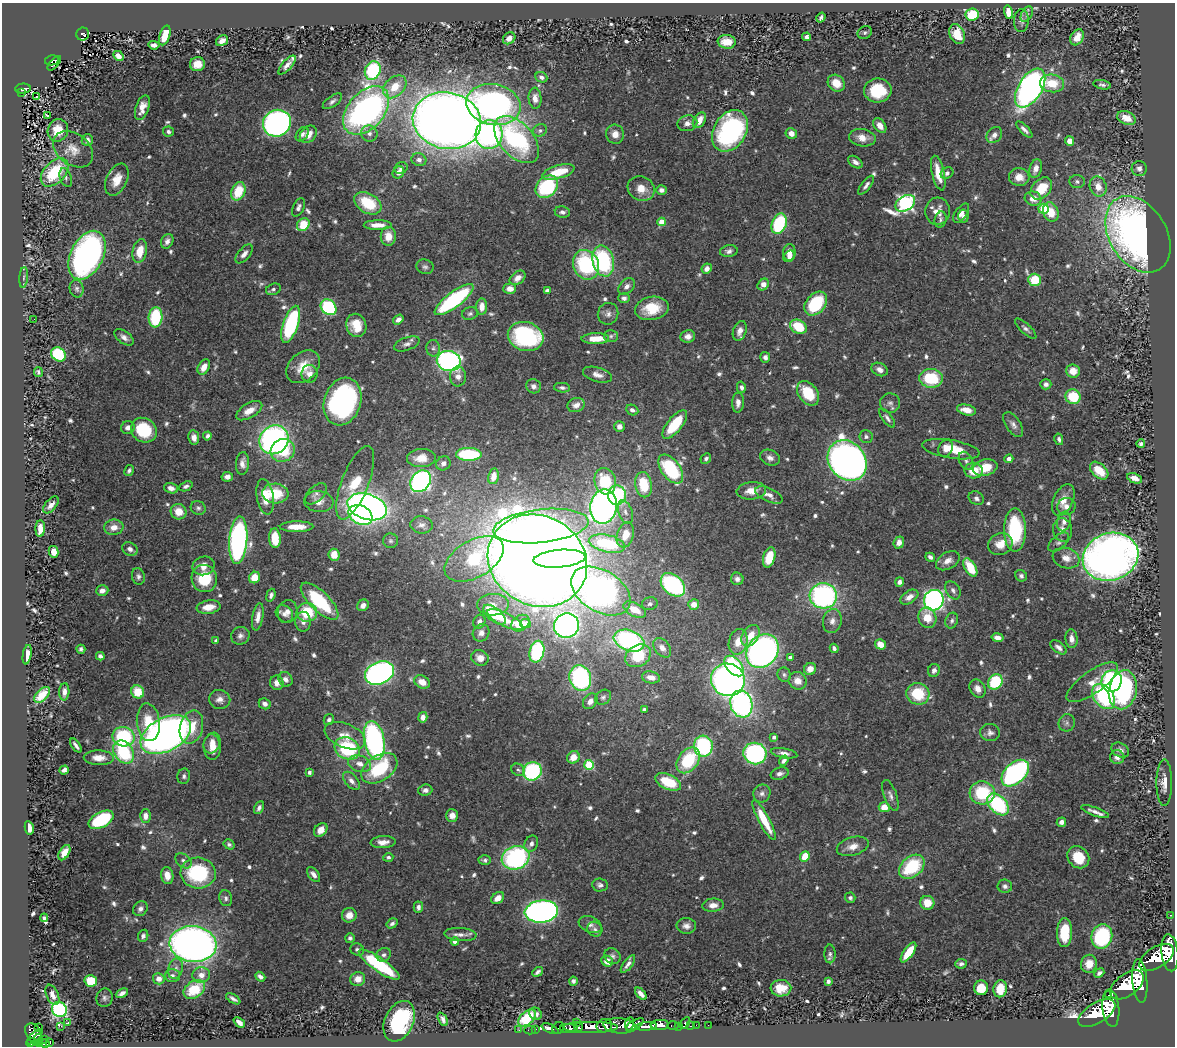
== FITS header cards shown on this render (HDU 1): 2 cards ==
NAXIS1  =                 1173
NAXIS2  =                 1044

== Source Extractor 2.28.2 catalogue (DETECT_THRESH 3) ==
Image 1173 x 1044 px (HDU 1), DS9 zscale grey, 1 PNG px = 1 image px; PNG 1177 x 1048 px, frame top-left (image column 1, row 1044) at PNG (2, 3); each listed source drawn as its Kron ellipse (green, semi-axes under 4 px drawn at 4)
Background 0.639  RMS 0.024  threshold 0.0711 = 3 sigma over >= 5 px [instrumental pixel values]
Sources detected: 738; of the 738, the 500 brightest by FLUX_AUTO listed and drawn (238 fainter detections omitted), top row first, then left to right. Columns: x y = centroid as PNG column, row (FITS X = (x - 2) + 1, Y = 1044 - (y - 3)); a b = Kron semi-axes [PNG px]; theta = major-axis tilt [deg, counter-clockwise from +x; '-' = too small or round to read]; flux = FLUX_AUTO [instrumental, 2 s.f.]
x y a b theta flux
1009 12 7 4 -75 21
972 14 6 6 - 65
1027 14 8 5 59 4.9
821 18 5 3 - 4.3
1021 21 11 7 87 6
865 32 7 6 - 4
83 34 6 6 - 63
957 34 10 7 -65 31
165 35 10 5 72 32
807 37 4 4 - 6.8
1077 37 8 6 61 17
509 38 7 5 39 11
222 41 6 5 - 7.7
727 42 9 7 -8 31
154 45 6 4 -6 6.1
118 56 6 4 -46 12
52 60 7 5 13 70
54 63 9 2 48 30
197 64 7 7 - 21
287 65 12 5 49 9.1
373 71 9 7 67 150
541 77 6 5 - 5.6
836 83 9 7 -44 27
1052 83 12 9 -6 37
1102 85 9 4 -12 4.4
395 87 13 9 43 35
1030 88 22 12 58 730
23 89 8 5 2 100
878 90 14 12 2 67
22 93 4 2 - 13
37 96 3 2 - 4
535 98 10 6 -86 12
332 101 11 5 35 5.5
493 105 27 20 -11 550
142 108 13 6 71 15
366 110 28 18 48 590
47 116 3 3 - 27
1126 118 9 6 -22 20
699 120 8 5 57 19
447 121 34 28 -11 2900
277 123 14 13 - 540
687 123 10 8 14 9.7
880 126 8 5 -53 12
1024 129 10 4 -45 6.5
58 130 11 10 - 37
540 130 7 6 - 4.5
730 131 22 16 59 280
168 132 5 5 - 4.7
369 133 8 8 - 7.3
791 133 6 5 - 13
302 134 8 5 54 4.9
308 134 10 7 46 15
489 134 14 13 - 330
615 134 9 9 - 14
994 135 9 7 48 9.1
862 138 13 8 -9 18
87 140 6 5 - 6.7
517 140 28 16 -48 220
1070 141 5 4 - 14
73 149 22 15 -36 27
419 160 7 6 - 7
855 162 8 5 -34 6.9
401 168 7 5 28 5.6
1139 168 7 7 - 6.3
1036 169 9 6 71 11
55 172 17 10 47 100
398 172 6 5 - 10
558 172 17 6 16 50
938 173 18 6 -77 28
947 173 6 5 - 5.3
1019 177 10 9 - 18
66 178 10 5 -72 5
117 180 17 10 64 24
1077 182 7 6 - 4.6
866 185 11 4 52 6
547 187 12 9 46 120
1098 187 10 8 -70 18
641 189 14 12 -28 22
1041 189 12 9 48 43
661 190 5 5 - 6.3
238 191 9 7 66 48
1033 199 8 7 - 17
368 203 14 9 -32 62
905 203 10 7 31 450
298 207 10 5 65 6.1
1044 209 5 5 - 98
937 211 13 12 - 19
562 212 8 5 -8 5.4
1051 212 10 7 -68 31
961 213 11 5 53 8.4
963 216 7 5 87 6.1
940 220 8 5 74 4
662 222 4 4 - 42
779 224 10 7 68 130
303 225 7 5 49 43
378 225 14 5 0 16
1138 234 41 28 -58 930
388 236 9 7 -88 20
167 241 8 6 61 7.8
140 251 12 7 78 32
729 251 9 6 8 6
789 252 8 6 85 15
244 254 11 6 50 8.3
87 255 26 16 64 580
789 256 6 5 - 8.7
603 261 16 10 -77 170
586 265 15 12 -67 150
425 267 8 7 - 4.9
707 269 5 4 - 8.4
24 277 10 4 85 4
518 278 9 6 38 9.5
1035 280 6 6 - 51
763 285 6 5 - 13
627 286 9 6 44 7.8
77 289 9 7 -78 5.2
273 289 7 5 23 4.5
510 289 6 5 - 14
547 291 4 4 - 5.5
624 298 5 5 - 7.2
454 300 24 7 37 200
816 304 13 9 50 95
329 307 9 7 -45 140
482 307 8 5 87 15
652 308 17 11 10 46
470 314 8 6 17 4.3
608 314 11 10 - 8.4
156 317 10 7 85 97
34 319 3 2 - 3.9
398 319 6 4 35 7.1
291 324 19 7 72 170
356 325 12 10 -71 32
798 327 9 6 -30 65
1026 329 14 5 -42 5.9
740 331 10 6 70 10
526 336 18 14 -15 230
611 336 7 6 - 4
688 336 7 6 - 8.9
124 337 11 6 -36 8.4
595 339 14 5 1 34
407 344 13 6 19 7.3
433 348 8 7 - 5
58 354 8 6 -42 110
765 357 5 5 - 5.7
449 361 12 10 -9 460
204 367 8 5 60 17
303 367 19 13 43 31
880 369 8 6 -28 8.6
1073 371 7 6 - 20
38 372 5 4 - 4.6
310 374 9 8 - 9.6
598 375 15 7 -16 11
458 376 10 8 -88 9.9
931 378 11 9 -5 78
1046 384 5 5 - 5.7
534 386 7 7 - 6.9
741 387 6 4 -75 5.4
562 388 8 5 -5 4.5
808 393 13 9 -53 54
1073 397 8 7 - 56
343 402 24 18 72 390
738 403 10 6 88 8.8
890 403 10 9 - 7.5
576 405 9 7 18 10
632 410 6 5 - 6
966 410 9 5 -12 18
249 411 14 7 30 18
887 418 11 4 -53 5.5
675 425 17 7 52 67
1013 425 14 7 -56 8.1
128 427 7 6 - 7.1
619 427 5 5 - 7.7
144 430 13 11 -37 83
207 436 4 4 - 5.3
194 437 7 5 -79 8.7
866 437 6 6 - 4.9
1059 439 6 4 -78 4.6
274 440 15 14 - 440
1141 444 4 4 - 4.9
946 448 9 7 60 18
951 449 29 9 -10 45
283 450 12 11 - 59
469 454 13 6 0 130
421 458 14 9 3 26
770 458 10 7 -24 8.6
706 459 6 5 - 4.3
1009 459 4 4 - 7.9
847 460 21 18 -51 1000
966 461 9 6 -62 5.3
242 463 11 6 86 9.2
443 463 7 7 - 6.9
985 468 12 8 13 35
671 469 16 9 -54 130
129 470 6 4 60 4.1
974 471 9 7 -5 31
1099 471 11 6 -43 38
493 476 8 5 80 16
227 477 6 5 - 7.1
1135 478 8 4 -23 13
421 481 12 9 54 510
605 481 13 10 -77 80
355 483 39 13 69 62
644 485 13 8 -80 52
186 486 7 4 22 4.8
171 488 7 5 -19 8.6
751 491 15 8 6 21
275 493 13 10 -5 53
316 494 13 7 43 7.1
617 495 9 9 - 160
769 495 14 6 -25 11
265 497 18 8 -80 32
976 498 8 6 -34 6
1063 500 17 9 66 20
319 501 14 10 -5 15
51 505 10 5 50 8.4
1066 506 9 8 - 8.7
367 507 20 12 -18 920
603 507 17 13 79 700
198 508 7 7 - 4.9
179 512 8 7 - 24
625 512 12 7 -72 7.8
361 515 12 9 -28 170
1064 521 10 6 77 9.5
421 525 11 8 -6 8.9
541 526 48 16 6 870
114 527 10 7 7 16
296 527 17 5 1 24
40 529 8 4 87 16
1015 530 21 11 -90 120
1063 530 12 9 -76 12
625 535 13 8 72 24
275 538 10 6 -86 44
238 540 24 9 86 570
390 541 7 7 - 4.4
899 542 6 5 - 11
1059 542 12 6 40 6.3
607 544 18 8 -12 120
1000 544 12 10 23 21
130 549 8 6 -29 8.3
54 552 6 5 - 16
334 555 6 5 - 27
769 557 10 6 74 43
930 557 5 4 - 5.1
1110 557 28 23 19 1400
1066 558 14 10 -19 16
474 559 32 18 29 190
559 559 26 9 5 380
537 561 51 45 -28 4600
948 561 13 8 31 12
204 566 11 9 14 18
970 567 10 5 -60 45
138 576 8 6 -77 5.4
1021 576 6 5 - 4.3
254 577 6 5 - 28
204 578 13 12 - 60
737 579 6 6 - 6.3
899 582 5 4 - 6
673 585 14 9 -41 220
953 590 10 6 -58 6
102 591 6 5 - 9.6
601 591 32 20 -31 1100
271 595 6 4 71 5.3
823 596 13 12 - 330
909 597 10 6 33 12
934 600 10 10 - 580
320 601 24 9 -44 120
650 604 8 6 16 4.8
694 604 5 5 - 14
363 605 6 5 - 7.5
493 605 16 11 3 16
209 607 12 6 9 23
635 610 12 6 -28 29
287 612 11 9 76 11
307 612 10 9 - 61
284 614 9 7 -46 8.3
494 615 13 6 -40 63
258 617 14 5 80 12
927 618 10 9 - 28
505 620 19 6 -26 22
832 621 12 9 78 11
952 621 8 6 70 4.7
303 622 10 7 -89 8.1
479 622 7 6 - 7.2
520 623 10 7 37 23
525 624 5 4 - 12
566 626 12 12 - 620
481 633 9 8 - 9
240 636 9 8 - 7.7
750 636 11 8 59 25
997 638 6 4 -11 8.8
1072 639 9 6 -84 12
216 641 4 4 - 6.2
629 641 16 10 -20 330
738 642 13 9 76 23
880 644 6 5 - 19
1059 647 9 5 -37 7.3
662 648 11 7 -50 12
834 648 5 3 - 4.6
81 649 4 4 - 4.3
762 651 18 15 48 680
537 652 11 7 77 100
27 655 10 4 80 13
100 656 4 4 - 5.5
638 656 13 10 32 63
790 657 4 3 - 5.9
480 658 9 7 -20 15
734 666 12 7 -48 170
810 669 6 6 - 14
934 670 7 5 64 6.2
379 673 15 11 23 610
784 675 7 6 - 4.1
651 677 9 6 -10 15
580 678 13 10 -72 240
285 679 8 6 -47 7.7
728 680 17 16 - 650
798 681 9 8 - 14
1112 681 11 10 - 310
422 682 8 6 -27 19
995 682 8 6 56 88
1092 682 30 11 35 25
277 683 7 6 - 11
978 689 9 7 -58 12
1123 690 20 14 79 240
64 692 9 5 88 8.9
138 692 7 6 - 40
918 694 11 11 - 62
42 695 9 5 46 36
1103 696 14 9 -51 170
603 697 8 7 - 5
220 699 10 9 - 11
590 701 8 6 52 10
265 704 6 5 - 7.6
741 704 13 11 -73 480
644 710 4 3 - 5.8
423 717 5 4 - 10
329 720 6 5 - 4.7
148 722 19 11 -84 41
1067 723 9 8 - 6.1
191 727 17 11 75 36
990 733 10 8 -10 7.3
166 735 27 16 28 1100
345 736 21 12 -22 26
123 737 11 9 -10 160
774 737 4 4 - 5
374 740 19 10 -78 360
212 743 10 8 69 13
76 745 8 3 -55 5.3
703 746 10 9 - 160
212 747 13 8 -86 18
347 748 13 10 -29 130
1120 750 9 7 -28 8
124 752 12 9 -54 120
784 753 13 5 -9 7.7
755 754 11 10 - 270
573 757 6 6 - 19
1117 757 7 7 - 9.1
99 758 15 7 -1 19
688 760 14 10 53 89
784 761 5 4 - 4.8
360 764 12 8 -17 13
589 765 5 5 - 110
379 768 20 12 33 120
64 770 5 4 - 6.5
518 770 7 5 -31 4.4
532 771 10 9 - 200
309 772 4 3 - 4.5
1015 773 16 10 43 320
780 774 9 6 17 6.4
184 776 8 6 78 4.6
351 781 11 6 -48 8.6
668 782 14 7 -24 55
1164 783 23 8 90 16
425 790 7 5 3 6.5
762 793 9 8 - 7.3
982 793 12 11 - 90
890 795 16 6 -70 8.2
998 804 13 8 -46 180
884 807 5 5 - 22
259 808 7 4 62 5.6
1095 812 15 4 -19 8.9
452 815 6 6 - 11
145 816 6 5 - 13
101 820 13 7 28 120
764 820 22 5 -62 51
1061 822 5 4 - 7.5
29 828 7 4 -80 19
321 830 8 5 45 15
383 842 12 6 4 13
229 844 6 4 -32 4
531 844 8 6 64 7.1
853 846 16 9 16 16
64 853 8 5 59 16
805 856 5 4 - 34
388 857 5 4 - 4.3
1078 857 12 10 -48 45
515 858 14 11 21 270
485 860 6 5 - 3.9
184 861 9 6 -40 6.5
912 867 14 10 39 96
198 873 17 15 -5 140
314 874 9 5 -52 9.1
167 875 9 6 -81 16
600 885 8 6 -6 5.2
1005 886 7 6 - 5.7
226 898 8 6 -77 4.7
498 898 7 5 37 15
850 898 5 5 - 4.2
927 903 7 7 - 24
713 905 11 6 5 13
418 907 6 4 88 5.8
140 909 8 6 49 6.3
541 911 17 11 5 740
349 915 7 7 - 15
1171 915 3 2 - 12
44 918 4 4 - 4.1
392 923 6 4 33 4.5
590 925 12 8 -22 7.8
686 926 10 8 -5 9.4
595 929 8 7 - 5.3
1064 933 14 7 88 59
460 934 16 6 -4 10
143 936 6 5 - 4.6
1102 936 12 10 74 150
350 938 5 4 - 4.1
455 941 4 4 - 13
193 944 23 18 -7 1100
357 950 7 6 - 4.1
908 952 11 5 55 44
1170 953 18 8 -84 4700
830 954 9 5 -89 4.9
384 955 7 6 - 5.4
612 956 8 7 - 5.4
1157 957 19 10 32 4800
607 961 6 5 - 16
628 964 10 4 52 6.8
961 964 6 4 5 4.6
1089 964 9 8 - 20
379 965 24 7 -35 130
176 969 10 7 78 8.2
538 972 6 3 39 4.4
1099 973 5 4 - 4.9
201 975 9 8 - 13
172 976 7 6 - 6
260 977 5 4 - 4.8
159 979 6 5 - 12
358 979 7 6 - 15
91 981 6 5 - 56
573 981 4 4 - 4
828 981 4 4 - 4.5
1140 981 22 7 -85 5000
1127 985 19 11 37 5800
781 988 10 8 1 26
981 988 7 7 - 34
194 989 12 8 34 60
1000 989 8 6 80 33
122 993 6 4 25 6.7
641 994 7 4 -49 7.4
1109 994 3 2 - 320
52 995 11 6 -66 11
104 998 9 8 - 5.7
233 999 8 3 -32 4.7
1111 1008 19 8 -84 5100
59 1009 8 7 - 310
1097 1013 21 10 31 5500
536 1014 7 6 - 6.7
527 1018 10 6 41 59
443 1019 7 4 -64 6.6
399 1021 21 14 65 180
239 1022 6 4 -42 10
577 1022 3 2 - 25
67 1023 3 3 - 39
685 1023 6 3 60 170
629 1024 7 3 81 740
635 1024 10 4 31 520
660 1025 9 5 2 1200
696 1025 2 2 - 10
708 1025 2 2 - 7.6
61 1026 2 2 - 1600
604 1026 8 6 25 1000
619 1026 16 7 -4 1200
646 1026 11 4 4 1400
673 1026 6 3 0 55
679 1026 2 2 - 12
690 1026 3 2 - 24
39 1027 2 2 - 5.2
578 1027 5 3 - 590
591 1027 28 6 0 3200
550 1028 9 3 -23 270
558 1028 6 5 - 270
569 1028 9 4 0 1100
536 1029 2 2 - 8.1
519 1030 2 2 - 8.6
530 1030 6 2 0 13
33 1033 10 7 -59 400
35 1037 10 3 44 340
38 1039 5 4 - 77
45 1039 3 2 - 11
31 1042 5 4 - 450
50 1042 3 3 - 28
40 1043 4 3 - 140
45 1044 4 3 - 160
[238 fainter detections neither listed nor drawn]